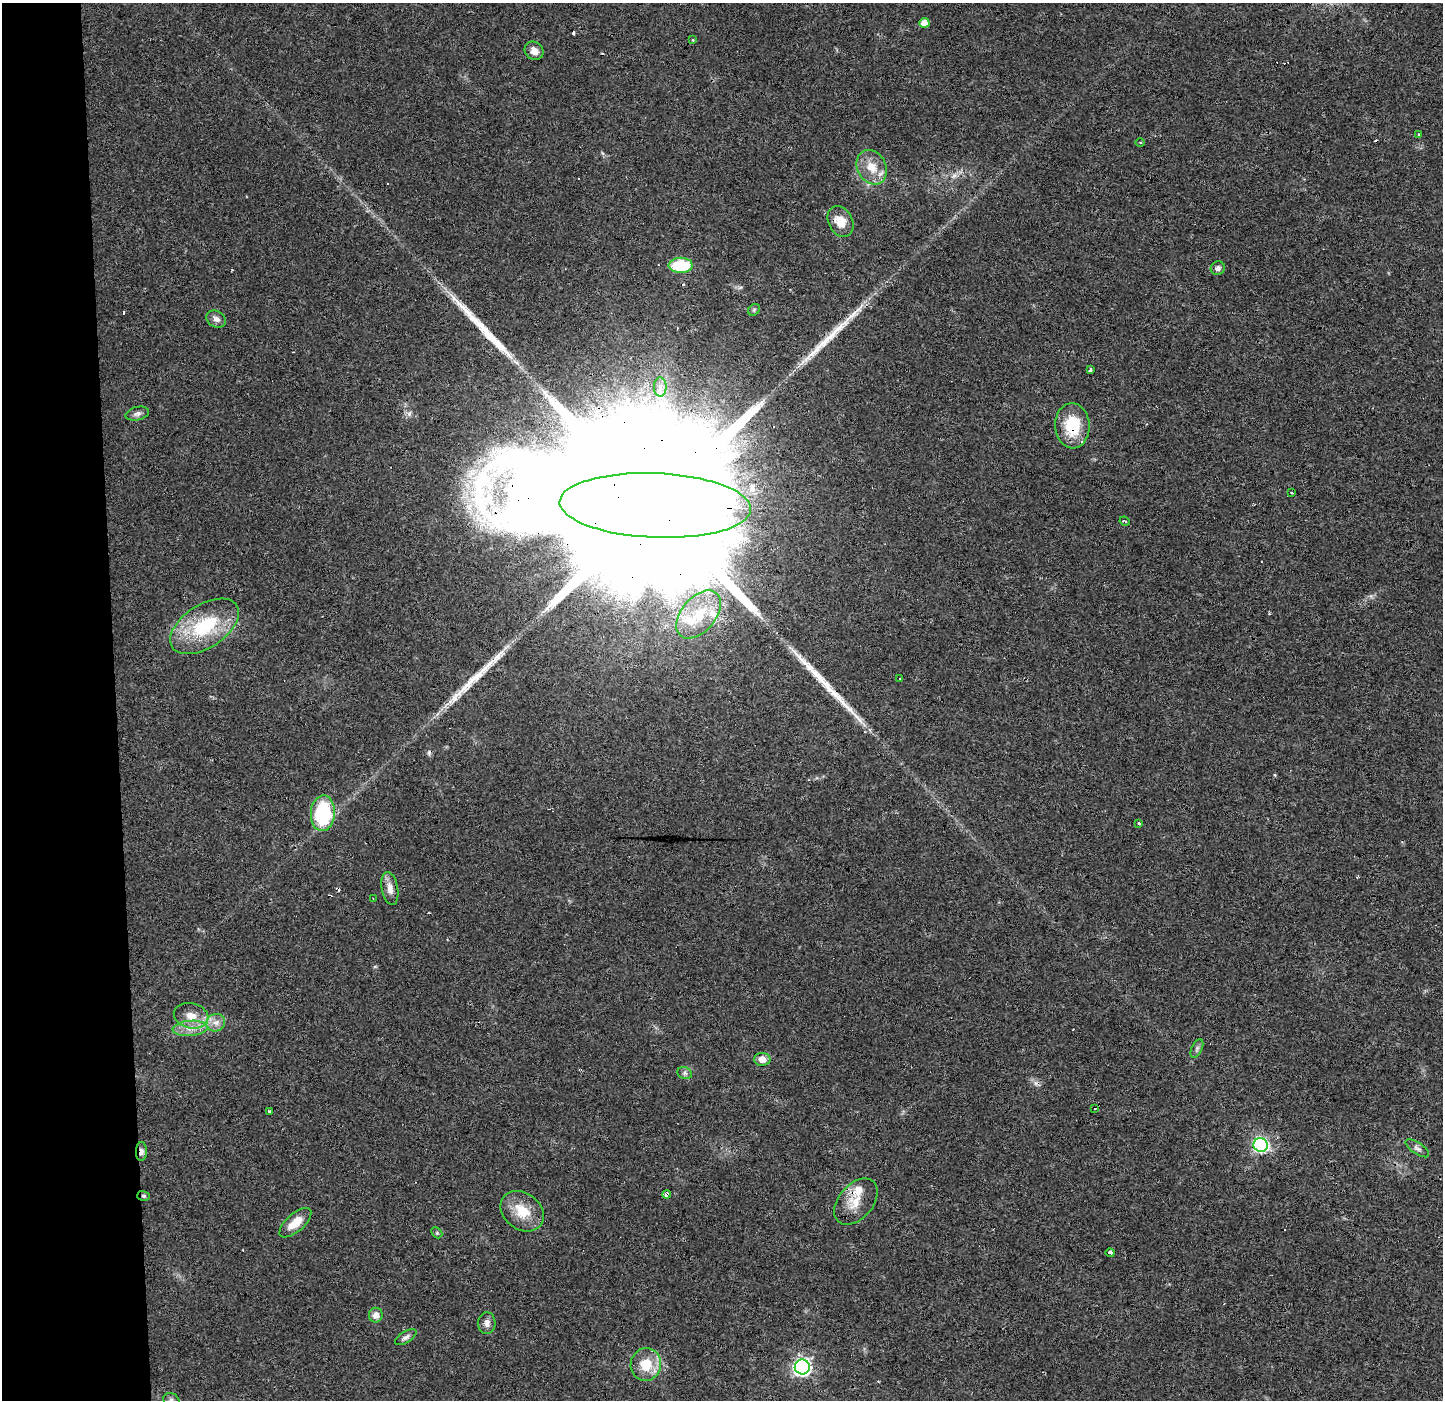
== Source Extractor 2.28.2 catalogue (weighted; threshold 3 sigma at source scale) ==
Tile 4 of 3 x 3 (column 1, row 2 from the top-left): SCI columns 67-1507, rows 1400-2797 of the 4457 x 4202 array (HDU 1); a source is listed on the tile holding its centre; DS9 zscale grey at full resolution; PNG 1445 x 1402 px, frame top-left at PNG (2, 3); each listed source drawn as its Kron ellipse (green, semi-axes under 4 px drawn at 4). Shown black and unused: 8% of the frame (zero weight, under 3 of 4 exposures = <1% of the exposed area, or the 3 px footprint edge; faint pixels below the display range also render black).
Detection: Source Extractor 2.28.2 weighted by HDU 2 'WHT'; one run over the whole footprint, this tile lists its part. Background 0.0173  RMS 0.003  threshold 0.0136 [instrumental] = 3 sigma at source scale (4.5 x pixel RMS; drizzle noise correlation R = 1.50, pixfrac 1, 0.0396/0.0396 arcsec/px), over >= 5 px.
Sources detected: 76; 19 cosmic-ray / hot-pixel residue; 4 long thin detections or spike segments (spike, bleed or trail) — neither listed nor drawn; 4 inside a brighter listed object's ellipse — not listed separately; the other 49 listed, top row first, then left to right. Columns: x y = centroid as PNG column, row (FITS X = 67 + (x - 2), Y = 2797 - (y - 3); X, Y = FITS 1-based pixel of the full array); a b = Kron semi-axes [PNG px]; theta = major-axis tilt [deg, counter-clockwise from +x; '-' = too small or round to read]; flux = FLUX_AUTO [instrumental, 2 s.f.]
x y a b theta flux
924 23 5 4 - 2.8
693 40 3 3 - 0.62
534 51 10 8 -40 2.2
1419 134 3 3 - 0.71
1140 142 4 3 - 0.28
872 167 18 14 -62 5.6
840 221 16 12 -62 4.7
681 265 12 7 0 15
1218 268 7 6 - 1
754 310 6 5 - 0.48
216 319 10 8 -28 1.5
1090 370 3 3 - 2.5
660 387 9 6 -89 1.6
137 414 12 6 14 1.2
1072 426 22 17 -86 12
1292 492 3 3 - 0.96
655 505 96 32 -2 62000
1125 521 5 3 - 0.34
699 614 28 17 50 11
204 626 38 21 33 21
899 678 3 3 - 1.5
323 813 18 12 87 24
1139 824 3 3 - 1.7
390 888 17 8 -79 2.5
373 898 2 2 - 0.17
191 1016 17 12 -13 4.3
216 1023 9 8 - 1.9
190 1028 17 7 5 3.2
1197 1048 10 5 64 0.79
762 1059 8 6 0 2.3
685 1073 7 6 - 0.75
1095 1108 3 2 - 0.7
269 1111 3 3 - 0.64
1261 1145 7 7 - 55
1417 1148 13 5 -34 1.1
141 1152 9 5 88 1.4
667 1194 4 3 - 3.1
144 1196 6 4 -15 0.52
856 1202 27 17 49 5.9
522 1211 23 18 -37 7.7
295 1223 20 9 42 5
437 1233 6 4 -45 0.44
1110 1253 4 3 - 2.9
376 1315 7 7 - 2.2
487 1323 11 8 88 1.6
406 1337 12 5 32 1
646 1364 16 15 - 7.6
802 1367 7 7 - 89
171 1400 8 7 - 0.93
Overlapping masked pixels (flux is a lower limit): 6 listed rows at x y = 1072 426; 655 505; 1261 1145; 141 1152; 667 1194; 144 1196
Isophote crosses this tile's border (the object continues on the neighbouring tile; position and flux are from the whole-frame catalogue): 1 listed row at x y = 171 1400